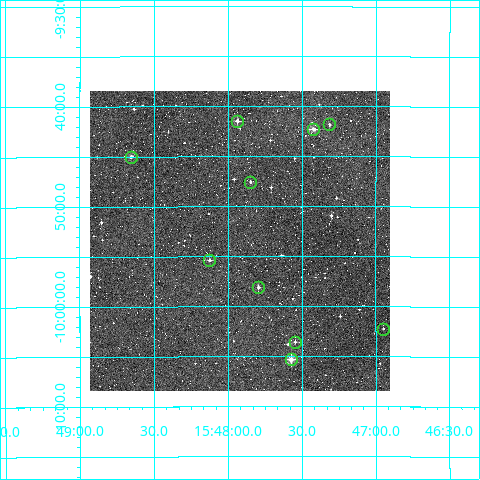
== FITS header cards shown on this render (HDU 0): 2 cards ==
NAXIS1  =                  300
NAXIS2  =                  300

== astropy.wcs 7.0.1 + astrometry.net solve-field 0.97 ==
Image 300 x 300 px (HDU 0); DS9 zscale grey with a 90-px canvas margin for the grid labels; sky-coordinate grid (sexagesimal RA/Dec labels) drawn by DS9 from the SOLVED WCS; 10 Tycho-2 reference stars matched to detected sources circled (green)
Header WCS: RA---TAN/DEC--TAN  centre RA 15:47:55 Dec -09:53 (236.98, -9.89 deg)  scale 6 arcsec/px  FOV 30.0' x 30.0'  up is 0 deg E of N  parity normal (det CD < 0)
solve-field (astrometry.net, Tycho-2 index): VERIFIED the header's WCS against the Tycho-2 star catalogue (verified at 2 index scales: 9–10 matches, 0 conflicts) and refined it, rather than solving blind
Solved WCS: RA---TAN-SIP/DEC--TAN-SIP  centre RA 15:47:55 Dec -09:53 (236.98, -9.89 deg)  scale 5.99 arcsec/px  FOV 30.0' x 30.0'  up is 0 deg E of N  parity normal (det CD < 0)
The solver's refit moves the header's centre by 1.5 arcsec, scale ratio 0.9986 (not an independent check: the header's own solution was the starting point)
Tycho-2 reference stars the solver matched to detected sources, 10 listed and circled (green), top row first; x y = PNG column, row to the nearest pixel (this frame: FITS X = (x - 90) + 1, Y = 300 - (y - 91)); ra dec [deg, ICRS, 3 dp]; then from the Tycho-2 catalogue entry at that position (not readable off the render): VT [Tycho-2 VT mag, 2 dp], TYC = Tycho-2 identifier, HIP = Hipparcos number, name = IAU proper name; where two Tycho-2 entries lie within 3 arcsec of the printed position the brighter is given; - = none
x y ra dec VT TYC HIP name
237 121 236.984 -9.691 10.59 5601-667-1 - -
329 124 236.829 -9.697 11.67 5601-157-1 - -
313 129 236.855 -9.704 9.73 5601-665-1 - -
131 157 237.163 -9.750 11.02 5601-417-1 - -
250 182 236.962 -9.792 11.53 5601-577-1 - -
209 260 237.031 -9.923 12.54 5601-117-1 - -
258 287 236.949 -9.968 11.35 5601-149-1 - -
383 329 236.737 -10.037 12.18 5601-972-1 - -
295 342 236.887 -10.059 11.63 5601-445-1 - -
291 359 236.894 -10.089 9.89 5601-209-1 77367 -